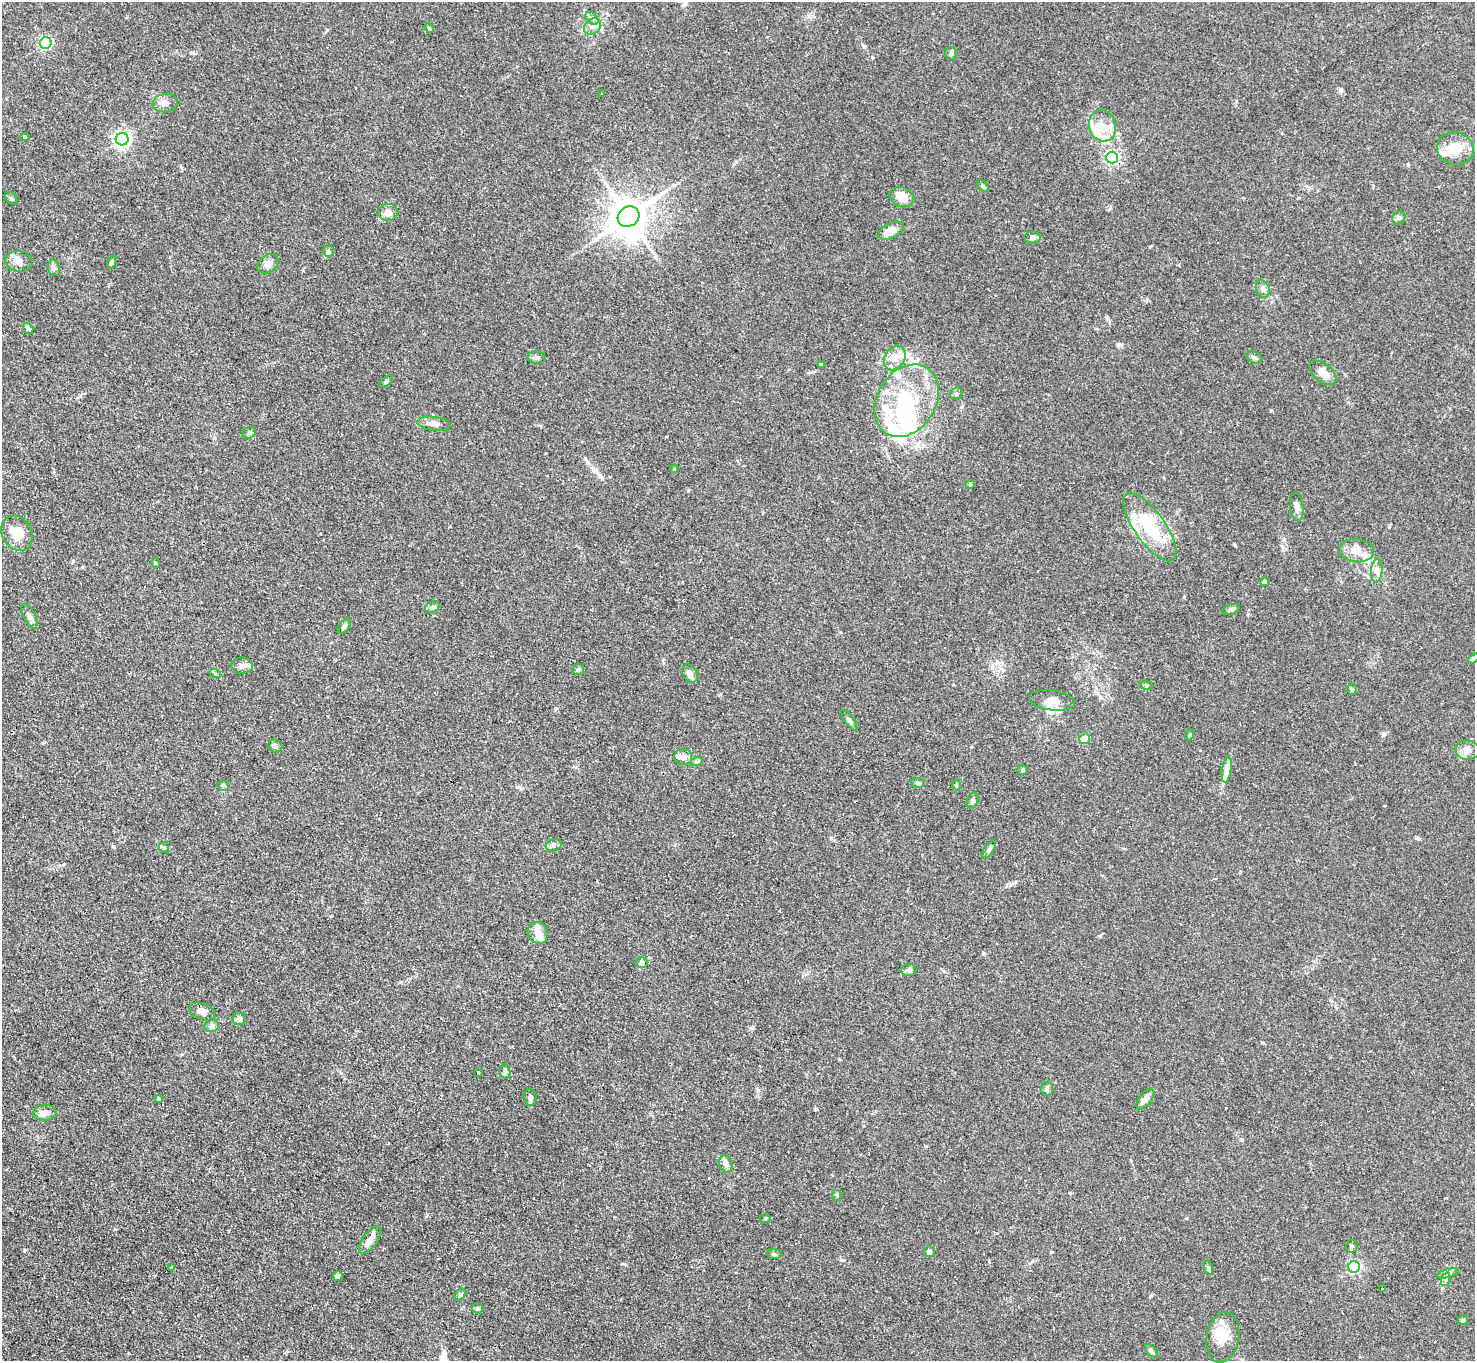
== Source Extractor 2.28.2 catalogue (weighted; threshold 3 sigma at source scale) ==
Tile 7 of 4 x 4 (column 3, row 2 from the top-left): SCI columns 2946-4418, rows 3017-4375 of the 5896 x 5890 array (HDU 1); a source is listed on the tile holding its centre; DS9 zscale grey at full resolution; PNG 1477 x 1363 px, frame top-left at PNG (2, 2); each listed source drawn as its Kron ellipse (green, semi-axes under 4 px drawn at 4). Shown black and unused: <1% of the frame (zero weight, under 2 of 3 exposures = <1% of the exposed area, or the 3 px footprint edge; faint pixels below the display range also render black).
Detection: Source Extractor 2.28.2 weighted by HDU 2 'WHT'; one run over the whole footprint, this tile lists its part. Background 0.109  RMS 0.0058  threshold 0.0261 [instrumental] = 3 sigma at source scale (4.5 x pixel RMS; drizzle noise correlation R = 1.50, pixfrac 1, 0.05/0.05 arcsec/px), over >= 5 px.
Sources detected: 125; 3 inside a brighter object's white glare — neither listed nor drawn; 16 inside a brighter listed object's ellipse — not listed separately; the other 106 listed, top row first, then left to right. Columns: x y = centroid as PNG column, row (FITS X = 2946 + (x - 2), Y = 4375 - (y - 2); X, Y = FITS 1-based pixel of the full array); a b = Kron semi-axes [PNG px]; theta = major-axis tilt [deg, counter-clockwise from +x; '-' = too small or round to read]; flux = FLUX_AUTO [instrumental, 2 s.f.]
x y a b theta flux
592 18 8 4 -44 1.4
592 27 9 7 42 2.6
429 28 6 3 -45 0.63
46 43 6 6 - 89
951 53 6 6 - 1.2
602 93 3 2 - 0.39
165 103 13 9 8 3.6
1102 126 16 13 -76 9.5
25 137 4 3 - 1.2
122 139 6 6 - 190
1455 149 18 16 -14 11
1112 158 6 6 - 110
982 186 7 4 -41 0.99
902 197 13 9 -21 7.8
11 198 8 5 -40 1.1
388 212 10 8 10 3.9
629 217 11 9 35 1700
1399 218 7 6 - 1.3
891 231 14 7 26 7.4
1033 237 8 6 3 1.9
328 251 6 5 - 1.1
19 261 14 10 -6 4.1
112 262 7 4 70 0.81
268 264 12 8 35 3.3
54 268 8 6 -76 1.6
1263 289 9 6 -69 2
28 329 6 4 -55 1.2
1254 357 8 5 -27 1.4
536 358 9 6 -4 1.9
895 358 13 10 57 5.3
821 365 4 3 - 0.62
1323 373 16 9 -39 5.7
386 381 8 4 38 1.1
957 393 6 5 - 1.1
907 401 39 29 58 46
434 424 17 7 -7 4.1
249 433 7 5 28 1.3
674 469 4 3 - 0.5
970 484 4 4 - 0.66
1297 507 14 6 -82 3
1150 527 40 15 -55 33
17 533 18 14 -60 10
1356 551 17 11 -6 7.4
155 563 5 3 - 0.44
1377 571 12 5 86 2.7
1264 582 4 4 - 1.8
432 607 7 5 20 1.6
1231 610 9 5 19 1.8
29 616 13 6 -64 2.2
344 626 8 5 53 1.4
1473 658 6 4 33 1.1
242 666 11 8 -2 2.9
578 669 6 6 - 1.1
215 673 6 4 -20 0.76
690 674 10 7 -57 3.6
1146 685 6 4 -18 0.8
1352 689 5 5 - 0.94
1052 700 23 10 -8 6.3
849 720 12 4 -54 1.4
1189 735 5 3 - 0.62
1085 739 5 5 - 12
275 746 7 6 - 1.3
1467 750 12 9 -7 4
683 757 9 8 - 3.1
697 761 6 4 19 0.97
1227 769 13 4 81 2.9
1023 770 5 5 - 0.86
917 783 6 5 - 1.1
223 785 6 5 - 0.96
956 785 5 3 - 0.7
973 800 8 5 67 1.4
554 845 8 6 19 1.7
164 848 5 5 - 0.94
989 849 10 4 57 1.4
538 933 11 10 - 4.8
642 963 5 5 - 2
909 970 7 6 - 1.3
202 1012 13 8 -21 3.3
239 1019 7 6 - 2.2
212 1026 7 6 - 2.2
505 1071 7 5 -80 1.3
478 1073 3 2 - 0.65
1047 1089 7 6 - 1.2
530 1097 8 6 -80 1.8
158 1098 4 3 - 0.56
1145 1099 12 6 52 3.1
45 1113 12 7 5 3.8
726 1164 9 6 -74 2.6
837 1195 6 4 -50 0.79
765 1219 5 3 - 0.54
370 1240 16 7 54 4.5
1352 1246 6 5 - 0.86
929 1251 5 5 - 1.7
774 1254 7 5 -1 1.2
171 1267 3 3 - 2
1354 1267 6 6 - 88
1209 1268 7 4 -72 0.91
1448 1273 11 3 15 1.5
338 1276 5 4 - 1.8
1446 1279 7 4 72 1.3
1382 1289 3 3 - 1.1
460 1295 6 5 - 1.1
477 1308 5 5 - 1.3
1463 1320 5 5 - 0.81
1223 1337 25 16 79 11
1151 1351 8 4 -48 1.6
Overlapping masked pixels (flux is a lower limit): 1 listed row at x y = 1112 158
Isophote crosses this tile's border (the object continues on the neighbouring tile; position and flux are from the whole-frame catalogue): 1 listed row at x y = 1473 658
Unlisted compact peaks at least as high as the median listed source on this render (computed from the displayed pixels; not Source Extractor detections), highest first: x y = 816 1109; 1271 410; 865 46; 1416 838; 24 1250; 872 57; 1383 734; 1235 545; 624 1264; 1118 344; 1408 165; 1389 527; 843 1260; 688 491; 1109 209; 1107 318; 1341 90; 1240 872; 752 1028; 1151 246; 831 838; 758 1090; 327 30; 1150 1296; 115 1229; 926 1146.